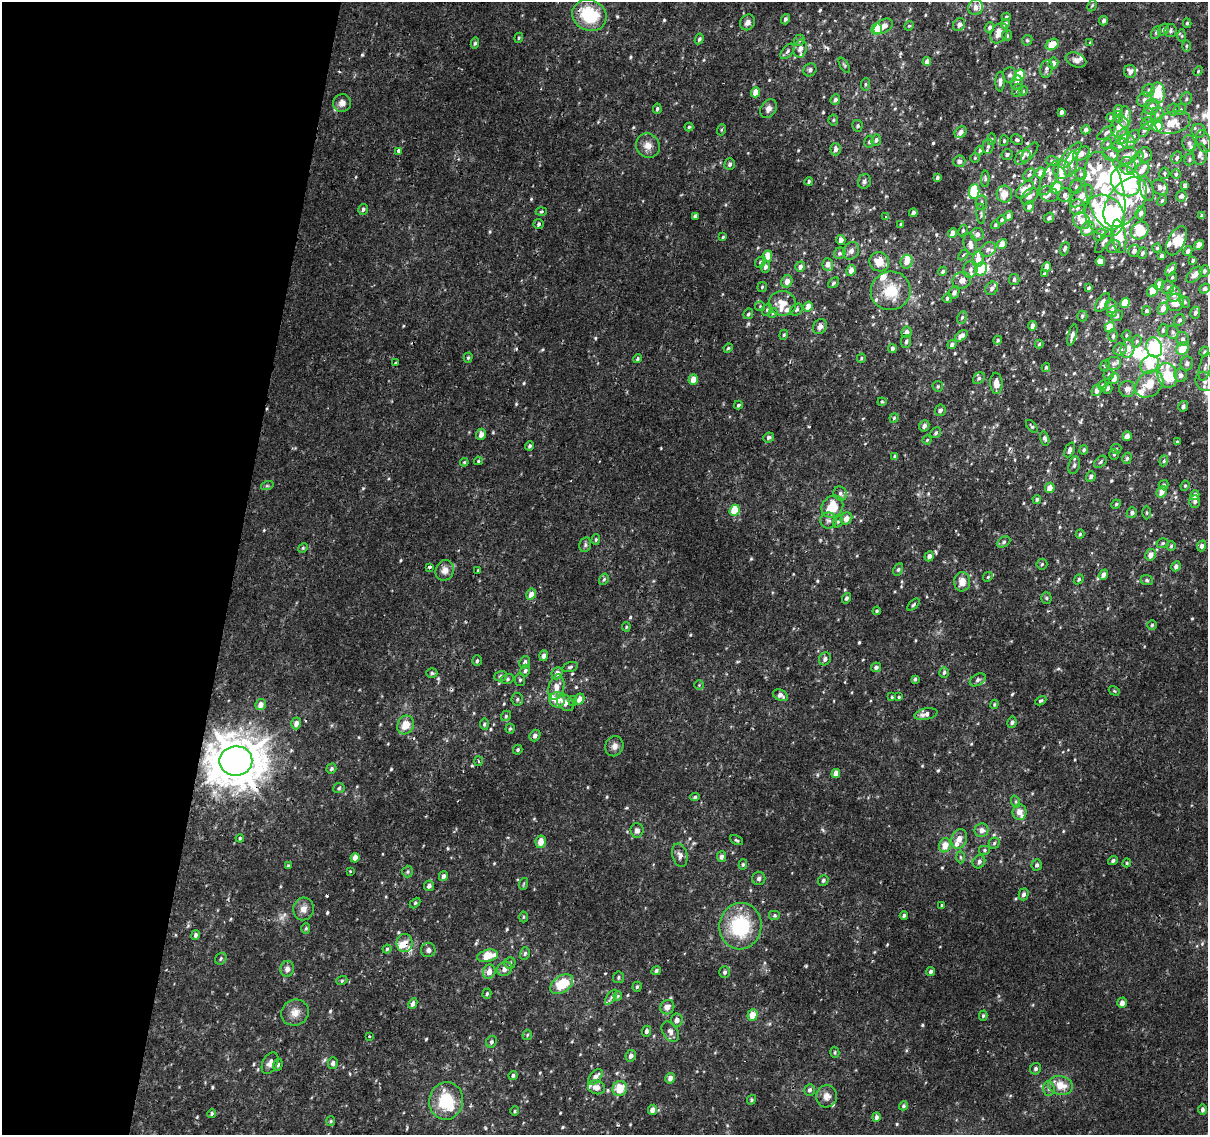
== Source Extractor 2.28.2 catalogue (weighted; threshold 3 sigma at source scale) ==
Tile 9 of 4 x 4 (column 1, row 3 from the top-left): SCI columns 6-1211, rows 1396-2528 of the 4843 x 5116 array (HDU 1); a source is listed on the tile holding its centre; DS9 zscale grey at full resolution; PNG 1210 x 1137 px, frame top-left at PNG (2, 2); each listed source drawn as its Kron ellipse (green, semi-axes under 4 px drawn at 4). Shown black and unused: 19% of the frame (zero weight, under 2 of 3 exposures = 2% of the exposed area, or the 3 px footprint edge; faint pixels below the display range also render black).
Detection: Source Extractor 2.28.2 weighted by HDU 2 'WHT'; one run over the whole footprint, this tile lists its part. Background 0.00726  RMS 0.003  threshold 0.0135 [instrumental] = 3 sigma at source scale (4.5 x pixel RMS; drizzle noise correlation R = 1.50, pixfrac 1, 0.0396/0.0396 arcsec/px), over >= 5 px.
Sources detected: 644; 7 inside a brighter object's white glare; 2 cosmic-ray / hot-pixel residue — neither listed nor drawn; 58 inside a brighter listed object's ellipse — not listed separately; of the other 577, all 500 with FLUX_AUTO >= 0.332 (the completeness limit of this list) listed and drawn (77 fainter detections not listed), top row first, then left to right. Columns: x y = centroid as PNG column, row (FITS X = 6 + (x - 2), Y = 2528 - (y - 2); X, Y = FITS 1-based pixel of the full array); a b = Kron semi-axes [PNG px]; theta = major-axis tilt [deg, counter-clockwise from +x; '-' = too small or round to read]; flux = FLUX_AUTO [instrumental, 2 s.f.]
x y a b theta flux
1092 6 6 4 61 0.41
975 7 8 7 - 1.7
589 15 17 15 -28 15
1006 17 4 3 - 0.46
785 19 5 4 - 0.7
1104 21 5 4 - 0.75
748 22 8 7 - 1.4
1187 23 5 4 - 0.52
1005 24 5 4 - 1.1
959 25 7 6 - 1.3
883 26 10 6 30 1.5
909 26 5 4 - 0.37
990 28 5 4 - 0.78
877 29 6 5 - 12
1164 30 6 5 - 0.79
1170 31 6 6 - 0.66
999 33 11 8 59 3.4
1156 33 7 4 64 0.55
1007 36 5 5 - 0.59
1182 36 6 4 88 0.49
519 38 5 4 - 0.39
699 39 5 4 - 0.59
799 40 6 5 - 0.51
1027 40 5 5 - 0.41
1089 42 3 2 - 0.34
475 43 5 4 - 0.56
1052 45 7 5 34 5.4
1187 46 6 4 88 0.47
800 49 9 6 76 1.7
787 51 9 5 50 0.77
1076 60 11 7 -21 1.1
927 61 4 4 - 1.3
1053 63 5 5 - 1.3
844 65 8 3 -59 0.44
1046 69 9 6 77 0.97
810 70 7 6 - 0.88
1130 71 6 6 - 1.2
1198 71 5 4 - 0.38
1010 75 7 6 - 0.96
1020 75 6 5 - 9.3
1000 82 10 4 88 1.2
1017 82 7 6 - 1.1
865 84 6 3 82 0.4
1017 90 6 5 - 0.9
1149 90 6 6 - 0.86
1023 91 5 4 - 0.33
756 92 5 4 - 3.3
1158 93 10 7 90 11
1186 99 6 5 - 0.66
835 100 5 4 - 0.84
1144 100 7 7 - 1.4
342 103 9 8 - 1.8
1152 107 8 7 - 2.3
657 109 5 3 - 0.5
768 109 10 7 60 1.4
1173 109 6 6 - 0.65
1180 109 6 5 - 0.59
1118 110 5 4 - 1.2
1061 112 4 3 - 0.84
1149 115 7 6 - 1.1
1157 115 8 6 74 0.98
1111 117 4 4 - 0.45
1118 117 6 4 -76 0.57
1125 117 11 6 90 1.5
833 120 5 5 - 0.44
1173 123 18 11 15 5
1147 124 6 5 - 1.1
857 126 6 5 - 0.5
1157 126 5 5 - 11
689 127 4 4 - 0.4
1120 127 11 9 68 3.4
721 130 5 3 - 0.35
1086 130 4 4 - 1
1144 130 7 4 61 0.52
1199 131 7 7 - 0.86
961 132 6 5 - 1.4
1106 133 10 5 35 0.76
1133 136 7 5 48 0.79
1122 137 8 6 60 2.6
992 139 6 4 88 0.38
876 140 6 4 72 0.75
1017 140 6 5 - 0.57
1004 141 5 4 - 0.37
1128 141 7 7 - 2.1
1204 141 11 7 -75 1.2
869 142 6 5 - 0.5
1189 143 8 6 -89 1.1
1107 144 5 4 - 0.43
648 145 12 11 - 2.4
1120 145 8 5 30 1.5
988 146 7 5 85 0.71
836 149 6 5 - 1.1
398 151 3 3 - 2.1
980 151 5 4 - 0.45
1030 152 12 5 51 1
1007 154 5 5 - 0.71
1081 154 9 6 34 2.4
1111 154 8 7 - 1.2
1200 154 10 7 89 1.4
1070 155 16 6 51 7.7
1145 155 7 6 - 1.5
1127 156 10 8 26 2.1
1023 157 9 6 41 1.1
1177 157 6 5 - 0.68
975 158 5 5 - 0.33
1189 159 6 5 - 0.49
959 161 6 6 - 0.91
1053 161 7 5 -15 0.57
1135 162 12 5 55 1.3
730 164 6 5 - 0.78
1071 164 13 6 77 2.1
1128 166 9 8 - 2
1062 170 9 8 - 3.4
1141 171 9 6 48 2.1
1040 173 5 4 - 1.9
1164 173 6 5 - 0.53
1029 174 7 5 47 0.53
1081 174 5 5 - 0.66
1176 174 5 5 - 0.45
937 178 4 3 - 0.66
1049 178 18 7 66 1.9
985 179 8 4 88 0.5
809 181 4 3 - 0.47
864 181 7 6 - 0.75
1126 181 16 14 -43 55
1185 185 4 4 - 1.2
1076 187 7 6 - 0.66
1160 187 9 6 -41 1.2
1057 188 6 5 - 4.8
1146 189 13 6 -70 2.3
1025 190 11 6 46 4
1105 191 40 19 -77 22
974 192 7 5 84 13
1004 194 8 7 - 3.5
1049 194 10 7 -23 1
1065 195 7 6 - 1.1
1029 196 10 6 41 1.3
1081 196 14 7 45 2.6
1181 196 5 5 - 1
1162 200 6 4 62 0.47
981 202 7 5 83 0.72
1125 202 28 17 54 15
1029 206 5 4 - 1.3
1077 207 8 7 - 1.3
363 209 5 5 - 0.62
541 212 5 3 - 0.42
913 213 4 3 - 0.89
1141 213 7 5 73 0.82
981 214 10 2 -86 0.49
695 216 4 3 - 1.2
1008 216 5 4 - 1
1105 216 22 18 -53 32
1202 216 4 3 - 0.96
885 217 3 3 - 2.1
1049 218 5 5 - 0.64
1002 220 5 4 - 0.43
1082 221 9 8 - 2.6
539 224 5 5 - 0.59
901 224 4 3 - 0.34
995 225 4 4 - 0.42
1088 229 7 6 - 3.9
963 230 6 4 63 0.42
1140 231 9 8 - 11
953 233 5 4 - 1.9
977 234 6 6 - 1.2
1100 235 6 5 - 0.98
1119 236 17 7 -82 11
723 237 4 4 - 0.41
841 240 5 4 - 1.3
1104 241 14 5 54 0.98
1177 241 16 8 63 4
970 244 11 6 -76 1.6
1002 244 5 4 - 2.8
1199 245 5 4 - 3.1
1114 247 7 6 - 0.86
1157 248 4 4 - 0.45
988 249 8 6 39 0.95
1065 249 7 4 72 0.64
851 251 9 7 61 1.3
1134 251 6 5 - 1.2
1188 251 5 4 - 1
840 253 6 5 - 0.7
1142 253 6 4 70 0.68
963 255 6 4 47 0.43
767 256 6 4 76 3.2
1162 256 4 3 - 0.98
978 259 7 6 - 2.5
1193 260 4 3 - 0.57
1100 261 5 4 - 1.8
760 262 6 5 - 0.49
879 262 10 9 - 4.6
907 262 7 6 - 2.4
828 264 6 5 - 1.9
765 267 6 5 - 1
800 267 5 4 - 1.1
1047 267 5 4 - 2.2
970 269 8 7 - 1.4
981 269 7 6 - 6.8
1171 269 7 4 54 1.3
851 270 5 4 - 1.7
943 271 5 4 - 0.53
1204 271 6 5 - 0.91
1044 274 3 3 - 1
1194 275 10 5 46 2.2
1172 277 5 4 - 0.41
962 280 9 8 - 1.8
1014 280 5 5 - 0.74
787 281 6 5 - 2
834 283 6 4 41 0.5
1159 285 5 4 - 3.7
762 287 5 4 - 0.38
992 288 7 6 - 0.93
1089 288 4 3 - 0.56
1168 288 6 6 - 0.83
1205 289 5 4 - 0.71
891 291 20 19 - 8.2
1153 291 6 5 - 3.1
954 292 6 5 - 0.91
1174 294 7 6 - 1.4
947 298 5 4 - 0.48
1176 302 9 8 - 4.2
1185 302 6 5 - 0.61
782 303 13 12 - 3.6
1103 303 11 5 58 2.8
1125 303 5 4 - 7.5
760 306 5 5 - 0.37
808 306 5 4 - 2.6
1111 306 7 6 - 1.2
1163 308 6 5 - 1.9
767 310 6 4 68 0.44
796 310 7 5 46 0.62
1146 311 5 4 - 0.49
1112 312 5 5 - 1.7
773 313 5 4 - 0.36
1195 313 6 5 - 1.1
748 314 5 4 - 0.59
1082 316 5 5 - 0.56
1117 316 6 5 - 0.79
962 317 6 4 62 0.53
1179 320 6 5 - 0.67
1033 326 4 4 - 1.3
820 327 8 6 56 1.5
1110 327 5 5 - 4.4
1163 330 6 4 82 0.55
906 332 6 5 - 1.4
1173 332 7 6 - 0.74
784 335 5 4 - 0.36
1072 335 11 4 75 1.2
1126 335 5 4 - 0.35
961 336 7 4 38 1.8
1113 336 6 4 89 0.72
1183 339 7 6 - 1
998 340 5 4 - 0.48
906 341 6 5 - 0.64
1137 341 6 4 72 0.49
952 344 5 4 - 0.91
1039 344 4 4 - 0.4
1154 347 10 8 -75 39
728 348 5 3 - 0.37
892 349 4 4 - 0.98
1120 349 7 6 - 1.1
1128 349 9 6 74 3.9
1183 349 7 6 - 5.3
1204 352 5 4 - 0.49
468 358 5 4 - 0.41
861 358 5 4 - 0.42
637 359 5 4 - 0.5
396 363 3 3 - 0.84
1187 363 7 6 - 1.2
1113 364 7 6 - 0.88
1150 364 10 8 50 5.9
1105 365 5 4 - 0.47
1046 367 4 3 - 0.38
1205 367 14 5 76 1.5
1109 374 6 5 - 0.53
1167 375 12 9 -76 8.8
1181 375 6 6 - 1.3
979 378 6 5 - 0.63
1114 378 6 5 - 2.7
693 379 5 4 - 2.8
1204 381 10 8 -60 1.7
996 383 10 6 -87 2.1
1149 384 15 11 43 6
1103 385 5 4 - 0.78
938 386 5 5 - 0.43
1108 388 5 4 - 0.63
1127 389 8 8 - 2
1097 390 6 5 - 1.6
882 402 4 4 - 0.34
738 405 4 4 - 0.53
1183 406 5 5 - 0.9
940 410 6 5 - 0.96
894 418 5 4 - 0.38
924 426 6 5 - 1.1
1032 426 7 3 -50 0.39
936 433 6 5 - 0.65
481 434 6 5 - 1.9
1127 436 5 4 - 1.7
769 437 6 5 - 0.71
1045 438 7 4 -76 0.76
927 440 4 4 - 0.38
1177 442 3 3 - 0.38
530 446 4 4 - 0.55
1116 449 5 5 - 0.39
1070 450 8 4 66 1
1084 450 5 4 - 0.52
1114 454 5 4 - 0.45
895 457 4 3 - 0.8
1127 458 6 4 73 0.59
478 461 4 3 - 0.52
1164 461 6 4 70 0.44
464 462 4 4 - 0.35
1101 462 7 5 42 0.5
1074 465 9 5 73 0.75
1091 477 5 4 - 0.9
1164 485 5 4 - 0.42
267 486 6 4 18 0.41
1185 486 5 4 - 0.43
1050 488 5 4 - 2.2
1161 492 6 5 - 2.4
840 493 7 6 - 0.99
1195 495 5 4 - 1.9
1037 499 4 4 - 0.64
1195 501 6 5 - 0.94
1116 504 5 4 - 0.4
832 507 12 10 49 7.8
735 510 6 5 - 8.8
1132 513 5 5 - 0.88
1147 513 7 3 -90 0.37
846 518 6 5 - 1.8
828 520 8 8 - 1.1
838 522 6 4 68 0.48
1080 534 4 4 - 0.34
596 540 5 4 - 0.41
1004 542 7 5 28 0.59
1163 543 6 5 - 0.51
585 545 7 5 77 0.72
1171 546 5 4 - 0.42
1202 546 5 4 - 0.95
303 548 5 4 - 0.36
1151 555 6 5 - 2
929 556 5 4 - 1.3
1042 564 5 5 - 0.43
1176 566 5 4 - 0.83
429 567 3 3 - 1.1
898 569 6 4 62 0.51
445 570 10 9 - 2.1
478 571 3 3 - 0.45
1103 575 5 4 - 1.5
988 577 5 4 - 0.39
604 579 6 4 59 0.52
1079 579 5 4 - 0.55
1147 580 6 5 - 0.51
962 582 9 8 - 2.8
531 594 6 5 - 1.8
846 598 5 4 - 0.72
1046 598 5 5 - 0.43
913 605 7 3 45 0.47
877 611 4 3 - 0.36
1152 625 5 4 - 0.48
626 627 4 4 - 0.33
544 656 5 4 - 1.2
825 659 7 5 53 1.1
477 661 5 5 - 0.56
525 662 6 5 - 1.1
570 667 8 4 16 0.55
876 667 5 4 - 0.78
525 671 6 5 - 0.72
944 672 5 4 - 0.61
432 673 5 5 - 0.55
557 673 6 5 - 1.5
501 676 6 5 - 0.6
507 679 6 5 - 0.55
915 679 4 3 - 0.55
520 680 6 5 - 0.54
978 680 9 5 32 0.65
699 685 5 5 - 0.36
556 687 13 7 77 2.6
1114 691 6 4 -31 0.34
780 695 8 5 -26 1.3
892 697 4 4 - 0.37
899 697 4 3 - 0.35
517 699 6 5 - 0.63
579 699 6 5 - 1.9
557 700 8 7 - 3.8
573 701 5 4 - 0.48
1041 701 6 4 29 0.47
565 703 10 7 -41 1.7
994 704 5 3 - 0.36
260 705 6 5 - 2
926 714 11 5 13 2
506 716 5 4 - 0.5
1012 722 6 4 78 0.63
296 723 6 5 - 1.7
484 724 5 4 - 0.54
406 725 10 8 61 3.8
510 729 5 4 - 0.41
535 736 6 5 - 1
614 746 10 9 - 1.5
518 750 5 4 - 0.48
236 761 16 15 - 910
479 761 5 3 - 0.35
331 769 5 4 - 0.6
836 773 5 4 - 2.4
339 788 5 5 - 0.48
695 797 5 4 - 0.49
1016 802 6 4 -72 0.47
1019 812 7 7 - 2.1
637 830 7 6 - 1.2
982 830 7 6 - 1.6
240 838 4 3 - 0.37
959 839 10 7 71 2.2
736 840 7 3 -26 0.4
541 842 6 5 - 3.1
994 843 5 5 - 0.53
945 845 7 6 - 3.1
985 850 6 5 - 0.53
680 855 12 7 -76 1.4
722 857 5 4 - 1.2
960 857 6 4 -88 0.46
355 858 5 4 - 2.3
1113 861 5 4 - 0.63
979 862 7 6 - 0.99
1127 863 4 4 - 0.34
743 864 5 4 - 0.41
1037 865 6 5 - 0.74
288 866 4 3 - 0.39
350 871 3 3 - 0.55
408 872 6 5 - 0.48
443 876 5 4 - 0.98
759 878 7 6 - 0.67
823 880 5 5 - 0.63
523 884 6 3 70 0.33
429 886 5 5 - 0.95
1024 894 6 5 - 1.1
415 903 6 4 46 0.43
942 905 3 3 - 0.37
303 909 11 10 - 1.9
775 915 6 5 - 0.51
904 915 4 4 - 0.58
523 917 5 3 - 0.33
740 926 23 21 80 21
306 928 5 4 - 0.42
195 935 5 4 - 0.66
405 943 9 8 - 2.9
387 949 4 4 - 0.43
428 950 7 7 - 0.94
525 953 6 5 - 0.55
487 956 10 6 13 6
221 959 6 5 - 0.52
510 963 5 5 - 0.51
287 969 8 7 - 1.2
504 969 7 6 - 1.5
656 971 5 4 - 0.55
931 971 4 4 - 0.67
489 972 7 6 - 2.3
725 972 6 5 - 0.71
618 977 6 5 - 0.55
342 980 5 3 - 0.38
562 984 13 8 35 9.2
637 987 5 4 - 0.45
487 994 5 4 - 0.46
618 996 4 4 - 0.34
611 997 8 4 55 0.71
413 1003 5 4 - 1.3
1122 1003 5 4 - 1.6
667 1007 7 6 - 1.9
295 1013 14 13 - 2.7
752 1015 5 5 - 3.8
983 1016 5 4 - 0.42
677 1020 7 5 84 1.6
646 1031 5 4 - 0.85
670 1032 11 7 -56 1.5
527 1035 5 4 - 0.44
369 1037 3 2 - 0.36
491 1042 6 5 - 0.64
835 1052 6 4 -73 0.41
631 1056 6 5 - 1.1
270 1063 11 7 62 1.5
333 1063 6 5 - 0.9
278 1065 6 4 71 0.62
1036 1069 6 5 - 0.71
513 1075 4 4 - 0.64
595 1077 9 5 50 1.8
670 1078 5 4 - 1.5
1060 1085 12 9 -12 4.5
596 1087 9 7 -15 2.1
1049 1088 7 5 -89 0.78
620 1089 7 7 - 5.4
810 1090 6 5 - 0.78
827 1096 11 10 - 2.1
751 1100 5 4 - 0.5
446 1101 19 17 81 12
903 1106 5 4 - 0.47
1202 1109 5 4 - 0.87
652 1110 5 4 - 1.5
515 1111 4 4 - 0.34
212 1114 4 4 - 0.45
876 1117 5 4 - 0.78
331 1121 5 4 - 0.38
Overlapping masked pixels (flux is a lower limit): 4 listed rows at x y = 1052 45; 236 761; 541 842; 405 943